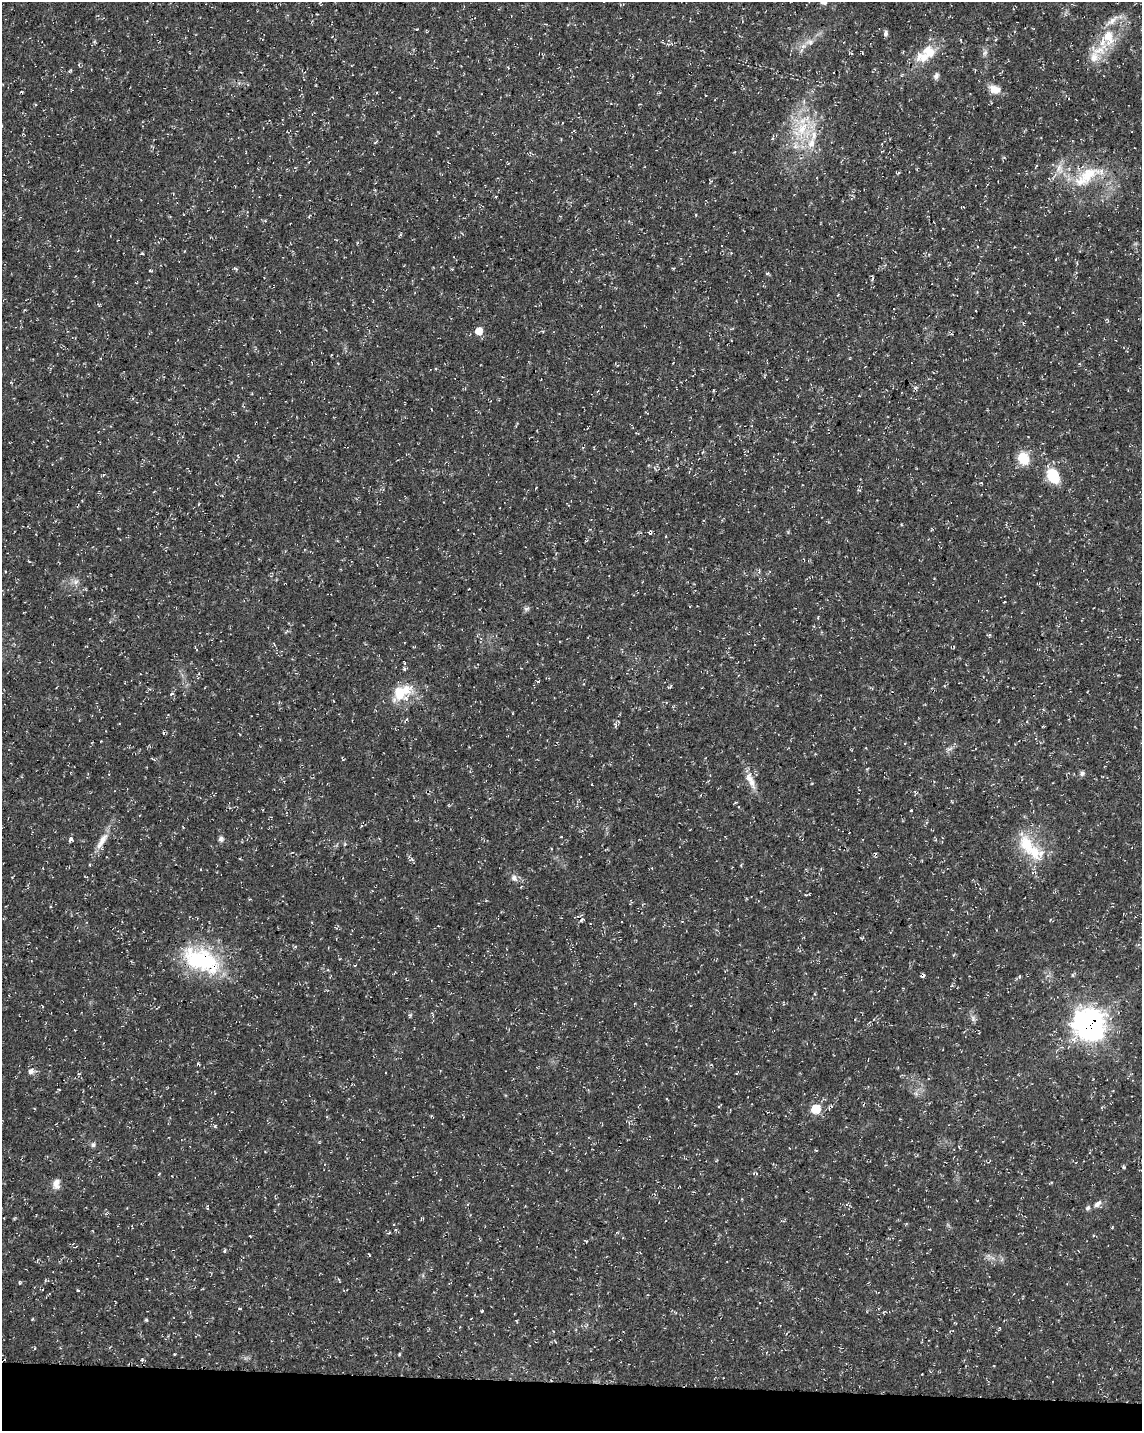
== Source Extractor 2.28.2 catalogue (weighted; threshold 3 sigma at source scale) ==
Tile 11 of 4 x 3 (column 3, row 3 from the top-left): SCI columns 2293-3432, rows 288-1716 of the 4576 x 4806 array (HDU 1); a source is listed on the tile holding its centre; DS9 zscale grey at full resolution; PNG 1144 x 1433 px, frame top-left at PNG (2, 2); no overlay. Shown black and unused: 3% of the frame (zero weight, under 3 of 4 exposures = <1% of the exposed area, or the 3 px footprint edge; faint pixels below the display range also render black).
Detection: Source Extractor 2.28.2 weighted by HDU 2 'WHT'; one run over the whole footprint, this tile lists its part. Background 0.0136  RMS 0.0022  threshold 0.01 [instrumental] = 3 sigma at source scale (4.5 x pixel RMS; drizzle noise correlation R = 1.50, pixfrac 1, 0.0396/0.0396 arcsec/px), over >= 5 px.
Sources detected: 93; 6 cosmic-ray / hot-pixel residue — not listed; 7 inside a brighter listed object's ellipse — not listed separately; the other 80 listed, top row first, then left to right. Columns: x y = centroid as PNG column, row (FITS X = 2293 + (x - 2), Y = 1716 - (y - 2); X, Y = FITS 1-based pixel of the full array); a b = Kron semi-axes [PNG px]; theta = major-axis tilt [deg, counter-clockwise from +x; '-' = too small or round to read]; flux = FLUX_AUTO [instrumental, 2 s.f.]
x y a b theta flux
320 2 4 4 - 0.22
1112 21 25 7 37 2.2
886 33 7 5 80 0.57
1108 36 14 12 55 3.8
810 42 11 7 -9 1.2
1099 50 22 11 13 3.6
929 52 20 15 -10 4.5
851 53 5 3 - 0.22
985 53 9 6 63 0.65
69 71 6 3 32 0.27
936 76 9 6 64 0.7
995 89 14 10 -19 2.4
802 129 25 14 67 7.7
811 143 16 10 67 3
1059 169 16 9 -77 2.2
1087 176 49 18 31 9.9
496 196 4 2 - 0.16
963 207 4 2 - 0.21
142 254 4 3 - 0.25
1056 259 4 2 - 0.16
235 268 6 3 -19 0.27
452 269 3 3 - 0.19
150 270 3 3 - 0.25
479 331 7 7 - 2.4
1023 458 16 12 -66 4
1053 476 20 14 -59 5.2
650 532 4 3 - 0.71
587 540 5 3 - 0.19
76 582 9 7 3 0.92
85 589 5 3 - 0.24
1004 602 3 2 - 0.2
527 608 9 6 25 0.56
989 635 6 4 32 0.26
404 663 4 4 - 0.21
670 687 8 3 40 0.28
149 689 6 4 -21 0.29
399 693 24 17 72 5.7
172 694 6 3 19 0.29
615 725 6 4 72 0.43
1043 726 4 2 - 0.19
950 749 10 3 21 0.5
153 759 9 2 -29 0.25
342 759 7 2 -69 0.17
1082 773 6 6 - 0.59
750 780 28 9 -68 2.7
911 810 3 2 - 0.26
561 836 3 2 - 0.15
71 839 6 5 - 0.5
221 839 7 6 - 0.65
102 841 28 9 64 2.9
1027 844 32 19 -72 8.1
514 878 10 8 -48 1
862 938 6 3 29 0.2
202 960 50 26 -25 21
923 975 4 4 - 0.56
1019 976 5 3 - 0.25
410 1015 6 5 - 0.33
973 1019 9 6 -72 0.71
1089 1024 15 13 -6 180
198 1063 5 3 - 0.25
31 1071 8 7 - 1
59 1090 4 2 - 0.15
816 1109 7 7 - 5.5
93 1145 5 5 - 0.47
1123 1167 4 3 - 0.32
56 1184 14 9 89 1.5
1097 1204 12 6 44 1.1
207 1208 6 3 -88 0.27
1088 1208 7 6 - 0.52
421 1219 4 3 - 0.24
1112 1227 4 2 - 0.21
250 1236 2 2 - 0.15
224 1250 5 3 - 0.28
78 1290 4 3 - 0.2
240 1308 3 3 - 0.35
482 1311 3 3 - 0.21
146 1320 6 4 -1 0.24
174 1354 3 2 - 0.18
399 1354 5 3 - 0.2
142 1360 4 3 - 0.44
Overlapping masked pixels (flux is a lower limit): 5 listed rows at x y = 650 532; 399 693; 202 960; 923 975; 1089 1024
Isophote crosses this tile's border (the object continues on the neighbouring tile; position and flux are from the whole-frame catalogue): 1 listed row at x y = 320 2
Unlisted compact peaks at least as high as the median listed source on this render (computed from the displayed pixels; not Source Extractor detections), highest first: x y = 215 1126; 20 1283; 767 273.